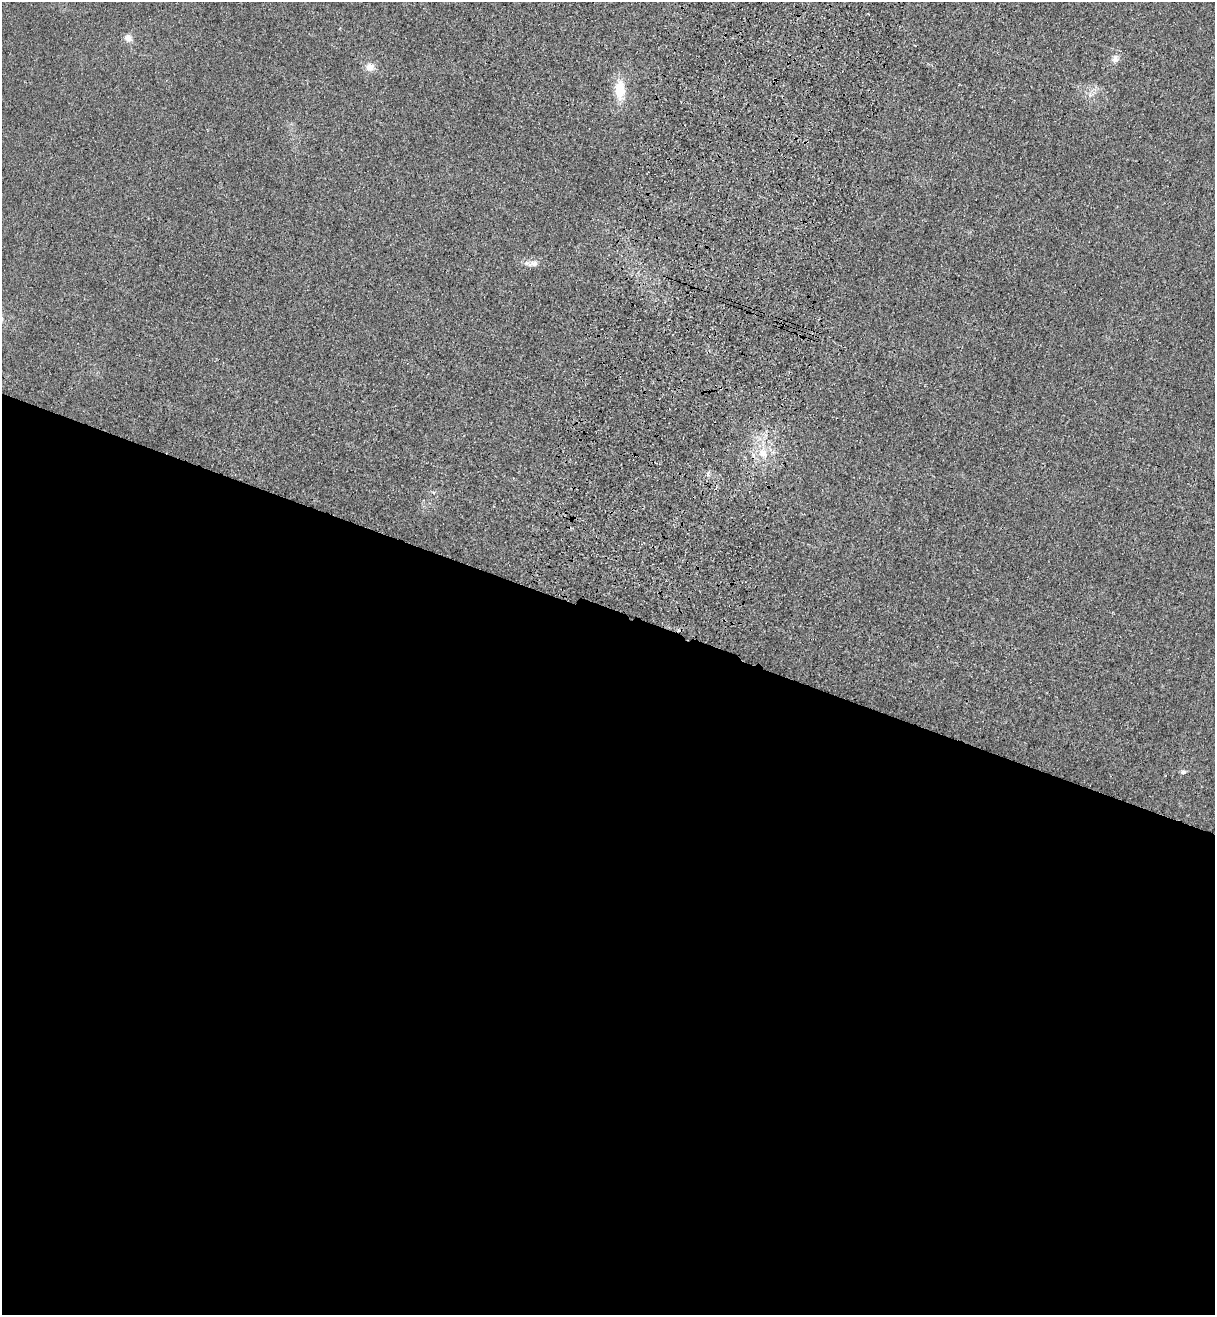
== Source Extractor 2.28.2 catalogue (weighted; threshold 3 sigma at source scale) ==
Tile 14 of 4 x 4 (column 2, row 4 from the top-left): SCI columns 1582-2794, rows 46-1358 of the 5463 x 5344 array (HDU 1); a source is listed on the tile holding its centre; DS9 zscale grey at full resolution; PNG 1217 x 1317 px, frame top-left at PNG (2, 2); no overlay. Shown black and unused: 53% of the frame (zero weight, under 3 of 4 exposures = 6% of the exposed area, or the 3 px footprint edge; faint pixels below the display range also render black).
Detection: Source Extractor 2.28.2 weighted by HDU 2 'WHT'; one run over the whole footprint, this tile lists its part. Background 0.0139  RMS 0.0055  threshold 0.0247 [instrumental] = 3 sigma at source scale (4.5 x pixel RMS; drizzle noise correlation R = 1.50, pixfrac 1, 0.05/0.05 arcsec/px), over >= 5 px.
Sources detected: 7; all 7 listed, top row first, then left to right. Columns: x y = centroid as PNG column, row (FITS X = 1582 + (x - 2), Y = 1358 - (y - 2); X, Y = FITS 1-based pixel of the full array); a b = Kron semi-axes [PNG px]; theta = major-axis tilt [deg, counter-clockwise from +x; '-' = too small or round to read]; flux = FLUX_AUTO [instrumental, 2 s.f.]
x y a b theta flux
128 38 9 9 - 3.2
1115 59 11 8 89 2.6
370 67 10 9 - 4.3
619 90 18 10 -89 14
534 263 10 8 1 2.7
763 453 11 10 - 5.7
1183 772 7 5 2 1.2